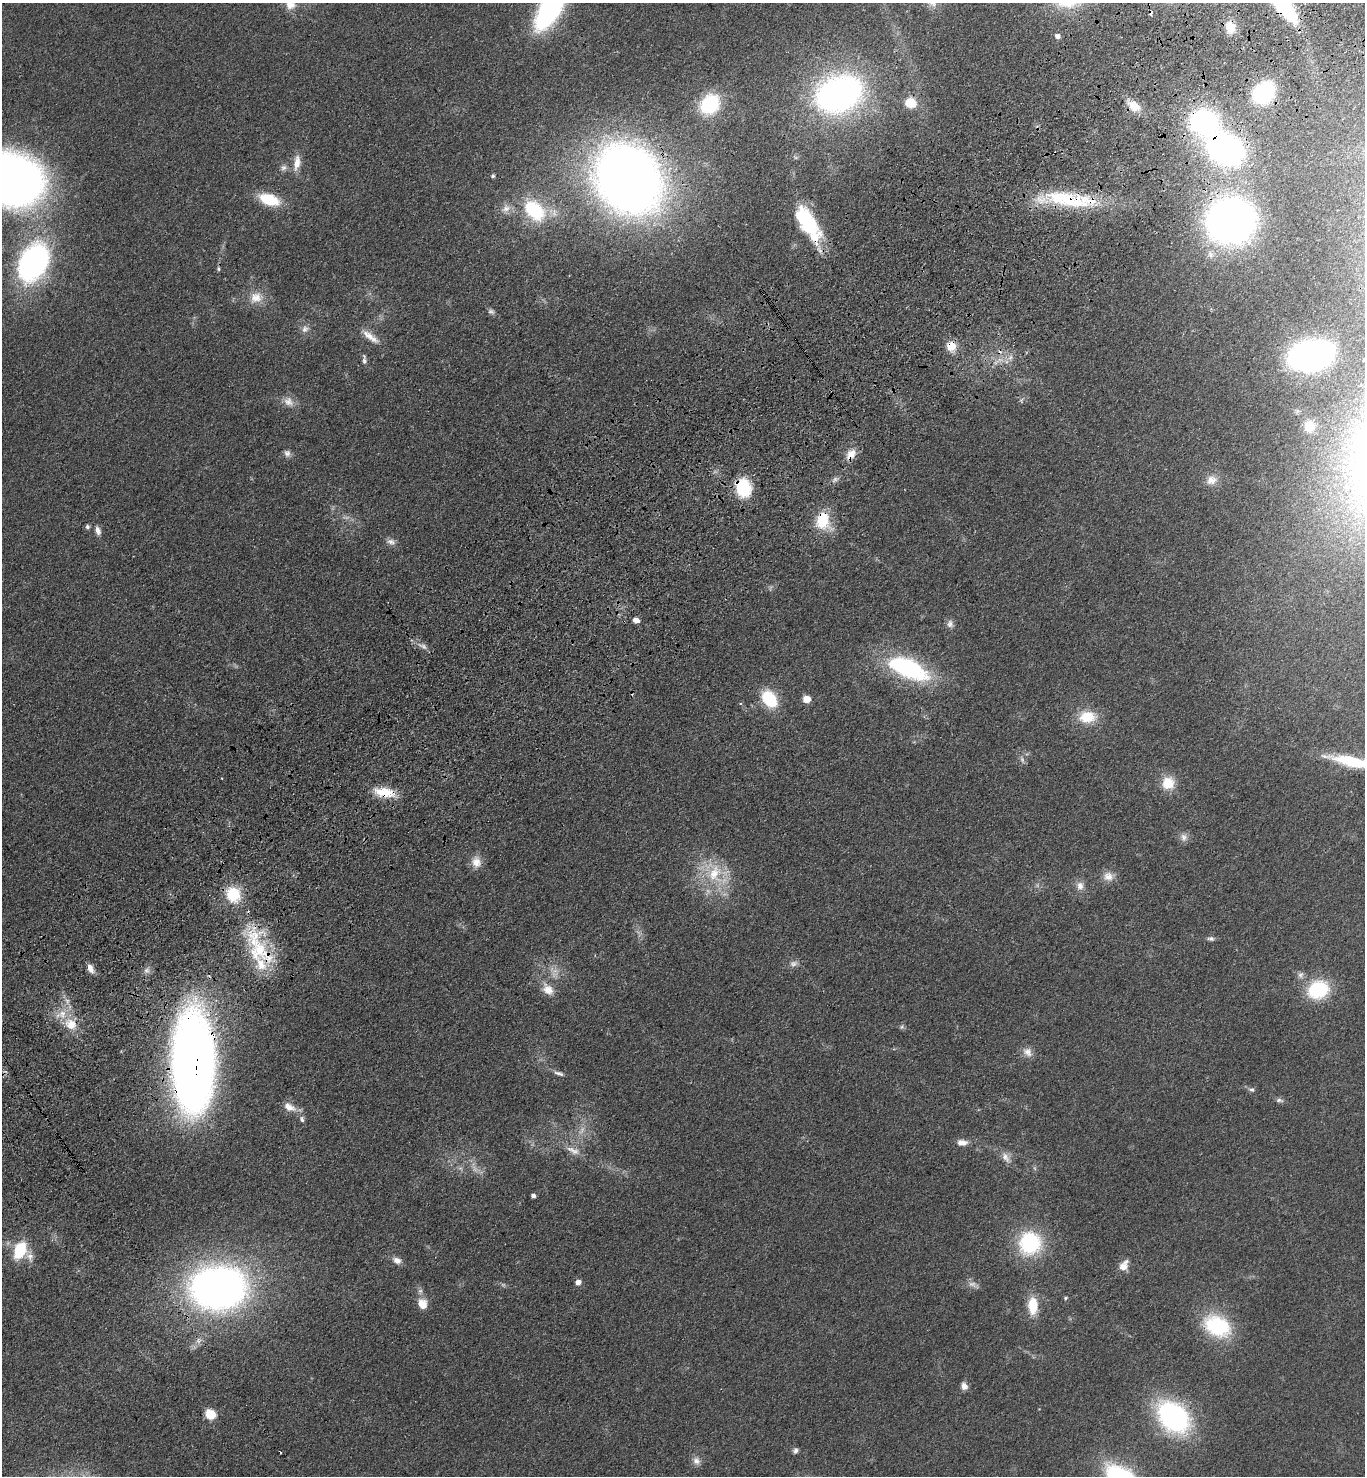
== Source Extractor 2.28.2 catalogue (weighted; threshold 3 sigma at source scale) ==
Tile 10 of 4 x 4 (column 2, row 3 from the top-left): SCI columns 1735-3097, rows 1571-3044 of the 6056 x 6087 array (HDU 1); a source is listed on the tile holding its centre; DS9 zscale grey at full resolution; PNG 1367 x 1478 px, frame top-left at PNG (2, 3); no overlay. Shown black and unused: <1% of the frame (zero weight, under 3 of 4 exposures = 6% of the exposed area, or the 3 px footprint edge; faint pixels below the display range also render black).
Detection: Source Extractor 2.28.2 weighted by HDU 2 'WHT'; one run over the whole footprint, this tile lists its part. Background 0.072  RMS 0.0064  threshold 0.0287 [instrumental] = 3 sigma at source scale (4.5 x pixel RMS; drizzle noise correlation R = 1.50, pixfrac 1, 0.05/0.05 arcsec/px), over >= 5 px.
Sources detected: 116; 8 too faint to see at this stretch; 1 inside a brighter object's white glare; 5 cosmic-ray / hot-pixel residue — not listed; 4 inside a brighter listed object's ellipse — not listed separately; the other 98 listed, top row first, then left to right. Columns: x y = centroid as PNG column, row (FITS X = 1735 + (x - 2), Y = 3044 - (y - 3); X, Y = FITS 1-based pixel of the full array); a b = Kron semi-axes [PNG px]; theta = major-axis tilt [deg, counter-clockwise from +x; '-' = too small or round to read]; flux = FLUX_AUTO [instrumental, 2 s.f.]
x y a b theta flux
933 3 12 12 - 5.1
290 4 14 13 - 8.1
1284 7 25 9 -50 82
550 8 36 15 59 150
1230 27 11 9 -73 7.7
1057 36 5 5 - 3
1263 93 16 13 41 73
839 94 32 22 21 320
910 103 11 10 - 14
710 104 24 20 46 36
1134 106 18 10 -36 9.3
1204 121 25 21 -11 100
1225 149 29 22 -30 190
297 163 21 9 80 7.2
283 167 8 7 - 2.4
493 176 4 4 - 1.2
10 178 53 39 -21 530
628 178 54 45 -55 710
269 199 22 11 -19 24
1070 199 79 19 -8 55
506 208 15 11 48 5.8
534 210 29 19 -44 45
1231 221 27 25 12 490
808 223 44 17 -59 50
1210 254 12 7 -64 3.8
33 262 36 25 60 150
218 269 6 4 -83 0.98
256 297 20 15 17 10
305 329 11 8 45 3.4
370 336 27 8 -38 7.4
951 346 12 11 - 9.6
1310 356 27 19 8 260
364 361 8 7 - 1.9
288 401 15 12 -33 5.8
1309 426 11 11 - 11
287 453 10 8 -61 2.5
851 455 16 10 55 7.1
835 479 11 6 35 2.2
1212 480 16 12 19 6.7
743 488 17 14 -70 34
823 521 20 16 -81 23
87 527 6 6 - 1.3
98 531 11 6 -73 3.3
391 542 13 7 -19 3.2
636 620 6 5 - 4.2
950 624 11 9 86 2.9
908 668 49 21 -24 82
769 699 18 12 -55 30
807 699 5 5 - 12
1087 717 22 15 5 17
1022 760 8 5 -71 1.7
1351 761 49 11 -12 37
222 778 3 2 - 0.53
1168 783 15 14 - 14
385 792 27 11 -9 15
1184 837 11 9 -85 3.5
476 862 15 13 -86 6.9
714 873 31 21 81 29
1108 876 14 12 -16 5.9
1080 886 11 10 - 4.5
233 894 19 17 -63 21
1211 938 9 6 -1 1.9
260 952 51 28 -50 45
794 964 11 8 13 3.1
90 968 12 6 -67 4.1
147 970 10 9 - 2.8
1300 975 9 6 16 2.3
548 989 17 12 -50 8
1318 990 22 18 24 41
71 1024 17 14 -38 13
902 1027 7 5 45 1.2
1028 1052 14 11 -43 4.9
193 1060 73 30 90 700
559 1073 14 5 -16 2.4
1252 1090 8 6 -15 1.7
1279 1100 11 5 -4 1.9
289 1107 18 10 -26 6.9
302 1119 9 6 -72 2
962 1143 12 7 -2 5
573 1150 22 9 -24 6.3
1006 1157 16 8 -58 4.8
460 1168 7 4 -18 1.3
533 1196 4 4 - 2.2
1030 1243 29 27 71 49
20 1250 19 12 66 26
397 1260 11 8 -25 3.8
1124 1266 14 9 56 6.3
578 1282 6 5 - 3.9
218 1288 39 30 3 450
1065 1298 5 4 - 1
422 1304 13 10 -70 8.8
1033 1306 21 11 -89 16
1217 1326 31 22 -27 49
964 1386 9 7 -65 3.8
210 1414 11 9 -33 10
1173 1417 24 17 -44 160
795 1450 7 6 - 2
696 1461 11 10 - 3.7
Overlapping masked pixels (flux is a lower limit): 17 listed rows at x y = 1284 7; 1263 93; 1134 106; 1204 121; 1225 149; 628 178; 1070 199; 1231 221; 808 223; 951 346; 851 455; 743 488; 823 521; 385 792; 260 952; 193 1060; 218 1288
Isophote crosses this tile's border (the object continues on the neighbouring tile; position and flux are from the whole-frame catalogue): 6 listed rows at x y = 933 3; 290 4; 1284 7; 550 8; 10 178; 1351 761